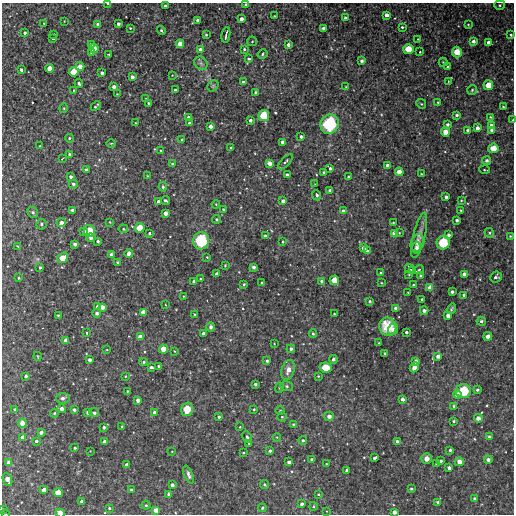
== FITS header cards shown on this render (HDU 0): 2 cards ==
NAXIS1  =                  512
NAXIS2  =                  512

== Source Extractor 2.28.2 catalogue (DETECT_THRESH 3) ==
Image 512 x 512 px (HDU 0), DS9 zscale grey, 1 PNG px = 1 image px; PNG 516 x 516 px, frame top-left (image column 1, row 512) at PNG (2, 3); each listed source drawn as its Kron ellipse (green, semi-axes under 4 px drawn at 4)
Background 3130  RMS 100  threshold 313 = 3 sigma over >= 5 px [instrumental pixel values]
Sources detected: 321; all 321 listed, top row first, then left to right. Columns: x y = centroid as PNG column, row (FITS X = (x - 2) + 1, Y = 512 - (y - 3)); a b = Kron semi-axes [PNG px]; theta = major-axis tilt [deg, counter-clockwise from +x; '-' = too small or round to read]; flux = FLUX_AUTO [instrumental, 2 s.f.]
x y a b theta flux
108 3 4 2 - 17000
246 4 3 3 - 12000
500 5 5 4 - 11000
165 6 3 3 - 18000
387 15 4 3 - 41000
274 16 3 2 - 6100
345 18 4 3 - 15000
241 19 4 3 - 33000
198 20 3 3 - 23000
64 21 2 2 - 4100
44 23 3 3 - 6500
98 24 3 3 - 20000
118 24 3 3 - 23000
468 25 4 3 - 6500
402 27 3 3 - 9700
130 28 3 3 - 7900
323 28 3 3 - 19000
161 30 5 3 - 12000
25 33 3 3 - 16000
54 34 2 2 - 4900
206 35 4 4 - 7900
226 35 8 2 81 18000
511 35 3 3 - 13000
53 38 3 2 - 12000
418 39 2 2 - 4300
252 41 5 4 - 8400
473 41 4 3 - 25000
488 42 3 3 - 23000
91 44 3 3 - 13000
180 44 4 4 - 63000
288 45 3 3 - 26000
94 49 5 4 - 95000
244 49 3 3 - 8800
409 49 5 5 - 130000
200 50 4 3 - 40000
420 52 3 3 - 7000
457 52 5 5 - 110000
92 53 4 3 - 25000
109 54 3 2 - 8300
262 54 5 4 - 11000
249 59 4 4 - 13000
362 61 3 3 - 18000
443 62 4 4 - 7600
201 63 7 6 - 18000
80 66 4 4 - 57000
448 67 3 3 - 10000
50 68 4 4 - 70000
21 70 3 3 - 19000
74 72 5 5 - 100000
102 73 3 3 - 24000
172 75 3 3 - 3500
132 77 4 3 - 31000
448 81 3 2 - 3900
243 82 3 3 - 23000
79 83 4 3 - 17000
488 85 5 5 - 100000
213 86 6 5 - 11000
114 87 3 3 - 27000
346 87 3 2 - 4500
74 90 3 2 - 7200
175 90 3 3 - 8300
472 90 5 5 - 10000
256 93 3 3 - 26000
117 94 3 3 - 4100
146 98 4 2 - 5100
438 102 3 2 - 5700
148 103 3 3 - 8900
421 104 5 4 - 8200
96 106 5 2 - 11000
503 107 3 3 - 6800
64 108 5 3 - 6100
457 115 4 3 - 16000
264 116 6 5 - 160000
188 117 3 3 - 14000
491 117 4 3 - 8600
250 120 3 3 - 22000
513 120 3 2 - 9000
135 123 3 2 - 5100
189 123 3 3 - 14000
330 124 10 9 - 460000
447 124 3 3 - 17000
491 125 4 4 - 27000
210 126 3 3 - 32000
477 128 3 3 - 30000
468 130 3 3 - 13000
491 130 3 3 - 13000
445 132 4 4 - 83000
301 137 3 3 - 24000
69 138 4 4 - 9100
182 140 3 3 - 12000
283 142 4 4 - 43000
111 143 5 3 - 6300
40 146 3 3 - 4900
231 147 3 2 - 5500
493 148 5 4 - 110000
161 150 3 3 - 9300
69 154 4 3 - 10000
62 159 3 2 - 4400
487 161 4 4 - 17000
285 162 10 4 46 15000
269 163 4 4 - 50000
173 164 4 4 - 22000
387 165 3 3 - 28000
330 168 3 3 - 15000
86 170 4 3 - 24000
484 170 5 4 - 9900
324 172 3 3 - 11000
399 172 4 4 - 70000
421 174 3 2 - 6200
287 175 4 3 - 16000
147 176 3 3 - 5400
71 177 3 3 - 20000
348 177 3 3 - 13000
73 184 4 4 - 17000
315 184 3 3 - 3500
163 187 5 3 - 12000
329 190 3 3 - 14000
317 195 5 4 - 17000
446 197 3 3 - 23000
165 200 4 3 - 14000
461 200 3 2 - 5600
283 201 4 3 - 25000
158 202 3 3 - 30000
216 204 4 3 - 6600
223 209 3 3 - 9200
72 210 4 4 - 26000
460 210 3 2 - 4300
343 211 4 4 - 17000
33 212 6 5 - 13000
165 213 4 3 - 39000
216 219 4 4 - 9900
457 220 3 3 - 16000
110 222 3 3 - 5400
61 223 4 4 - 44000
393 223 4 2 - 6700
41 224 5 5 - 13000
140 228 5 5 - 110000
123 229 5 4 - 9000
89 231 6 5 - 140000
84 232 4 3 - 22000
149 233 3 3 - 10000
394 233 4 4 - 60000
399 233 2 2 - 5500
489 233 5 4 - 9900
419 235 23 6 76 47000
449 235 3 3 - 19000
265 236 3 3 - 23000
510 236 3 3 - 5900
91 238 4 4 - 22000
98 241 3 3 - 14000
201 241 8 8 - 350000
283 242 3 3 - 6200
417 243 9 6 68 24000
443 243 6 6 - 230000
75 244 3 3 - 27000
18 246 3 3 - 7400
364 248 4 4 - 47000
417 248 6 4 -89 26000
367 251 3 3 - 21000
129 254 4 4 - 64000
111 255 4 3 - 23000
207 257 3 2 - 5800
63 258 6 4 37 96000
118 262 3 3 - 20000
225 265 2 2 - 5400
254 267 3 3 - 25000
40 268 3 3 - 10000
409 269 5 3 - 14000
419 269 5 2 - 11000
413 270 4 2 - 14000
380 273 3 2 - 7500
217 274 4 3 - 27000
464 274 4 3 - 32000
409 275 2 2 - 4300
421 276 4 3 - 16000
496 277 6 5 - 18000
19 278 3 2 - 7300
201 279 3 3 - 7800
334 280 5 4 - 93000
194 281 3 3 - 18000
322 281 4 3 - 27000
262 283 3 2 - 5200
382 283 4 2 - 4900
244 284 3 3 - 8600
413 285 3 3 - 11000
430 287 4 4 - 64000
408 292 3 2 - 5100
452 292 3 3 - 21000
464 295 4 3 - 23000
183 296 2 2 - 4000
422 299 3 3 - 12000
370 301 4 3 - 10000
166 305 3 2 - 4200
98 307 4 3 - 42000
102 307 4 4 - 47000
396 308 3 3 - 25000
451 309 6 3 57 9400
424 310 4 4 - 14000
143 312 4 4 - 49000
97 313 4 4 - 19000
195 314 3 2 - 5800
334 314 2 2 - 5700
58 315 3 3 - 9300
448 316 4 3 - 35000
481 321 4 4 - 15000
211 327 4 4 - 18000
388 327 9 8 - 170000
393 329 6 5 - 23000
406 332 3 3 - 15000
87 333 3 3 - 14000
204 333 3 3 - 30000
313 334 4 3 - 10000
488 336 4 4 - 30000
140 337 4 4 - 46000
65 340 4 3 - 30000
274 343 3 2 - 3900
379 343 3 2 - 5600
164 349 4 4 - 88000
291 349 4 4 - 22000
107 350 3 2 - 4700
174 351 2 2 - 5500
385 353 3 3 - 8600
37 356 4 3 - 5100
438 356 4 3 - 34000
333 359 4 4 - 22000
90 360 3 3 - 26000
267 361 3 3 - 14000
416 361 4 3 - 27000
143 362 4 3 - 13000
159 366 4 3 - 8200
151 367 3 3 - 20000
414 367 5 4 - 47000
326 368 6 5 - 150000
288 370 10 6 74 52000
26 376 3 3 - 14000
125 376 2 2 - 5900
318 376 3 3 - 7400
255 384 3 3 - 16000
286 386 6 5 - 14000
279 387 5 4 - 9600
477 390 4 3 - 14000
127 391 3 2 - 6100
463 391 7 7 - 250000
457 394 4 4 - 45000
63 398 7 5 9 20000
402 399 3 3 - 29000
138 400 4 4 - 37000
454 406 3 3 - 13000
15 409 3 2 - 8800
62 409 4 4 - 39000
187 409 7 5 74 160000
254 409 2 2 - 7000
74 410 3 3 - 15000
280 410 5 3 - 6400
88 412 4 3 - 19000
154 412 3 3 - 19000
54 413 4 3 - 8700
94 413 5 4 - 19000
329 416 5 5 - 36000
219 417 3 3 - 13000
282 417 4 4 - 9300
478 418 4 4 - 39000
454 421 3 3 - 13000
22 423 4 4 - 70000
293 424 4 3 - 7500
122 426 3 3 - 5600
104 427 3 3 - 14000
240 427 2 2 - 4900
41 432 4 3 - 21000
23 437 4 3 - 39000
247 437 6 4 -62 15000
277 437 4 3 - 5800
489 437 4 4 - 16000
303 440 4 4 - 13000
36 441 3 3 - 14000
397 441 3 3 - 18000
105 442 4 4 - 47000
249 443 3 3 - 5900
75 448 3 3 - 11000
450 450 3 3 - 16000
90 451 2 2 - 3600
172 451 3 2 - 4100
270 451 4 3 - 14000
243 453 3 2 - 6800
375 458 4 3 - 31000
427 459 5 5 - 41000
312 460 3 3 - 26000
488 460 4 4 - 29000
441 461 4 3 - 14000
289 462 4 3 - 27000
459 462 4 4 - 54000
9 463 4 4 - 43000
326 464 2 2 - 5700
436 464 4 3 - 7300
126 465 3 3 - 23000
449 468 4 3 - 30000
346 470 3 3 - 18000
189 475 9 4 -69 23000
7 480 7 4 -65 55000
172 485 4 3 - 28000
265 485 4 4 - 11000
411 489 4 3 - 12000
44 490 4 4 - 49000
131 490 3 3 - 8300
58 493 4 4 - 86000
168 494 4 3 - 12000
318 494 3 2 - 7100
475 499 4 3 - 32000
82 501 3 3 - 21000
438 502 4 4 - 15000
302 504 3 3 - 22000
146 505 4 4 - 11000
313 506 4 3 - 9600
109 508 4 3 - 9800
262 508 4 4 - 12000
3 509 3 2 - 9100
156 510 4 4 - 53000
326 511 4 2 - 4300
394 512 4 4 - 33000
60 513 5 3 - 61000
5 514 3 2 - 5500
At the frame edge (FLAGS 8, measured only in part): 7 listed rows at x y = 108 3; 246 4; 513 120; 3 509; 394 512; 60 513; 5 514

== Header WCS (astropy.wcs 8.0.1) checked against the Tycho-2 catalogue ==
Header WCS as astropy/WCSLIB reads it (CRVAL/CRPIX/CD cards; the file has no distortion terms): RA---TAN/DEC--TAN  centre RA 13:14:28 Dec +13:52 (198.62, +13.87 deg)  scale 3.52 arcsec/px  FOV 30.0' x 30.0'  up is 0 deg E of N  parity normal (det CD < 0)
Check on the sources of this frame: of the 60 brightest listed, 4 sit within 5.3 arcsec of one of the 5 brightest Tycho-2 stars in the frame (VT <= 12.04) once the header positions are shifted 0.95 arcsec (0.19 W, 0.93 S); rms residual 2.29 arcsec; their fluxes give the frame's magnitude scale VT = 24.80 - 2.5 log10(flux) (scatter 0.17 mag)
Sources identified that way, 4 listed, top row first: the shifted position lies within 5.3 arcsec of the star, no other Tycho-2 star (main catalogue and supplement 1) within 10.6 arcsec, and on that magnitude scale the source's flux lands within +1.5 / -3 mag of the star's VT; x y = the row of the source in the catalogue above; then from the Tycho-2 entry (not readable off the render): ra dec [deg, ICRS J2000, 3 dp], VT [Tycho-2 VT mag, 2 dp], TYC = Tycho-2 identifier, HIP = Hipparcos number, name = IAU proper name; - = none
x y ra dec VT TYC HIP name
330 124 198.546 +14.005 10.48 890-475-1 - -
201 241 198.675 +13.892 10.53 890-188-1 - -
443 243 198.431 +13.890 11.55 890-183-1 - -
463 391 198.411 +13.745 11.48 890-105-1 - -